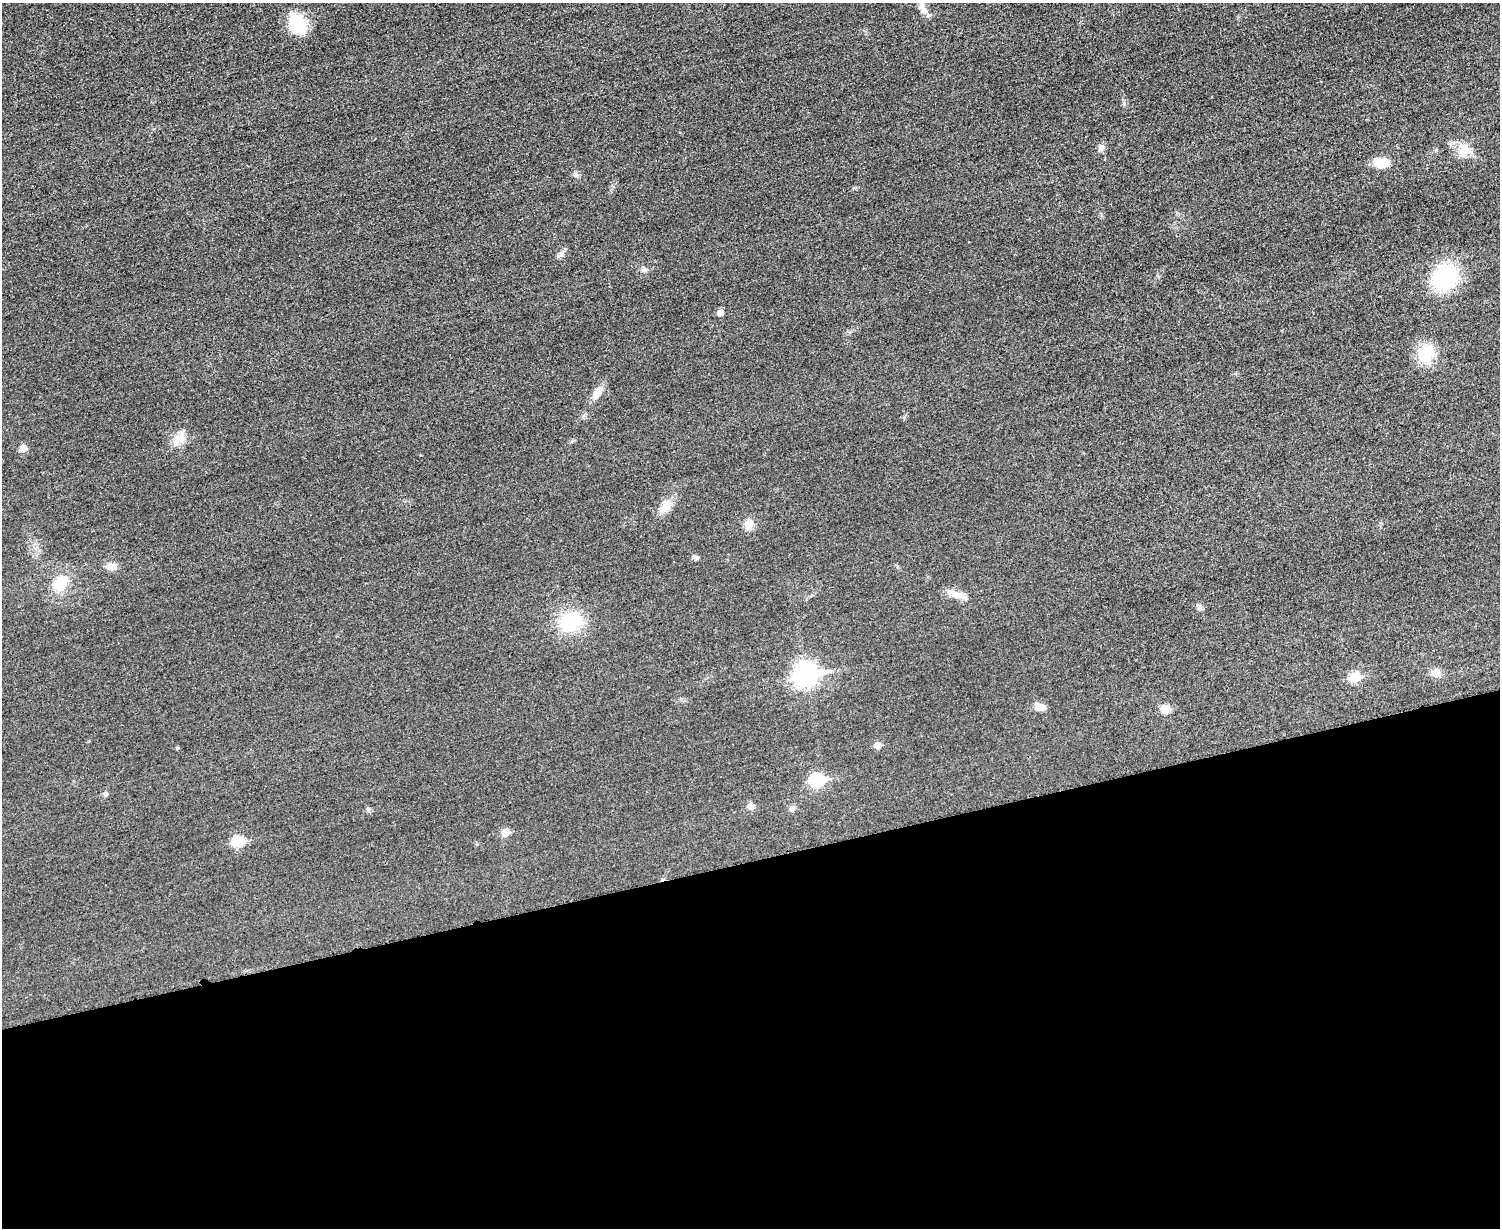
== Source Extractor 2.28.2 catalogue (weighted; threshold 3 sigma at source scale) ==
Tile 11 of 3 x 4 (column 2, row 4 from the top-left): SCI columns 1651-3148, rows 17-1242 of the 4919 x 4934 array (HDU 1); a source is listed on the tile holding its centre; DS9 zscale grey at full resolution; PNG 1502 x 1230 px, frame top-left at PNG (2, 3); no overlay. Shown black and unused: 30% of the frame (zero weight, under 3 of 4 exposures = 2% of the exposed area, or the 3 px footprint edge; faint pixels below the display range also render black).
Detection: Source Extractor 2.28.2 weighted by HDU 2 'WHT'; one run over the whole footprint, this tile lists its part. Background 0.0153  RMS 0.0057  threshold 0.0258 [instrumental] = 3 sigma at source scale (4.5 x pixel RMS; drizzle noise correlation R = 1.50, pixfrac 1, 0.05/0.05 arcsec/px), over >= 5 px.
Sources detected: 35; all 35 listed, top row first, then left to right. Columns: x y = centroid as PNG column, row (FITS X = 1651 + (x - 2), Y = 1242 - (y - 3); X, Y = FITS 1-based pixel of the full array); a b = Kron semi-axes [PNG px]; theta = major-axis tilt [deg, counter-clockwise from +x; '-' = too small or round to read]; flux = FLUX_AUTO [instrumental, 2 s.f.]
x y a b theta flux
922 7 16 9 -67 4.3
297 24 24 17 -66 21
1101 147 10 7 77 2.2
1464 150 19 17 -76 9.8
1381 162 17 11 -3 9.6
576 175 7 4 -71 1.1
561 254 9 6 75 1.9
644 269 9 7 -45 1.8
1445 277 23 20 31 54
720 313 6 5 - 4.1
1426 354 24 21 67 16
597 393 16 9 59 5.6
178 439 19 12 48 6.9
23 448 5 5 - 7.4
665 507 20 11 58 7.3
749 524 10 9 - 6.4
695 557 10 5 -13 1.5
111 566 11 8 3 5
60 583 23 19 57 14
963 596 20 7 -27 4.8
1199 607 9 6 -59 1.6
570 622 23 17 27 34
1436 673 11 9 -4 4.4
806 674 10 8 11 330
1355 677 6 5 - 26
1040 707 13 9 -14 3.7
1165 709 9 8 - 7.1
878 745 5 5 - 6.5
177 748 4 4 - 0.68
817 780 8 6 9 66
106 793 6 5 - 1.7
750 806 8 7 - 2.9
792 808 6 6 - 1.5
505 832 6 5 - 9.4
238 841 7 6 - 33
Unlisted compact peaks at least as high as the median listed source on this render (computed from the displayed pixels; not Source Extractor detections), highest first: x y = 1124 103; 368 809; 1436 150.